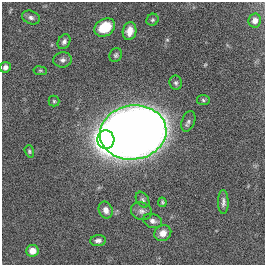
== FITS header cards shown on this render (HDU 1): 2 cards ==
NAXIS1  =                  263
NAXIS2  =                  263

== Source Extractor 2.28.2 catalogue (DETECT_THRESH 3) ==
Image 263 x 263 px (HDU 1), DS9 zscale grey, 1 PNG px = 1 image px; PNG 267 x 267 px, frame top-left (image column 1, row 263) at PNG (2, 2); each listed source drawn as its Kron ellipse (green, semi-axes under 4 px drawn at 4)
Background 0.00294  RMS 0.045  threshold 0.135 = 3 sigma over >= 5 px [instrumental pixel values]
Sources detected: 26; all 26 listed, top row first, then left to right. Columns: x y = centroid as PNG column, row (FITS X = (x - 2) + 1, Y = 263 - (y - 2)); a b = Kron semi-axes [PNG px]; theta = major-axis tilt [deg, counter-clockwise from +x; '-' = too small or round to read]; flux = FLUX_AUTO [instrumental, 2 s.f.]
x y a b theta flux
31 17 9 6 -21 10
152 20 6 5 - 5.1
255 20 7 6 - 21
105 27 11 8 32 87
130 31 9 6 79 23
64 42 8 6 63 9.6
116 55 7 6 - 6.6
63 60 9 7 9 12
5 67 5 5 - 11
40 71 7 3 -8 3.6
176 83 7 6 - 6.8
203 100 6 5 - 5.3
54 101 5 5 - 4.7
188 121 11 6 71 9.6
133 132 33 27 8 5200
106 140 9 8 - 2900
29 151 6 4 -71 5.2
143 200 8 6 -58 7.6
162 202 5 3 - 4.3
223 202 12 5 -89 12
106 210 8 7 - 18
141 211 10 8 -17 14
153 221 10 7 -20 13
163 233 9 7 33 27
98 241 8 5 2 11
32 251 6 6 - 29